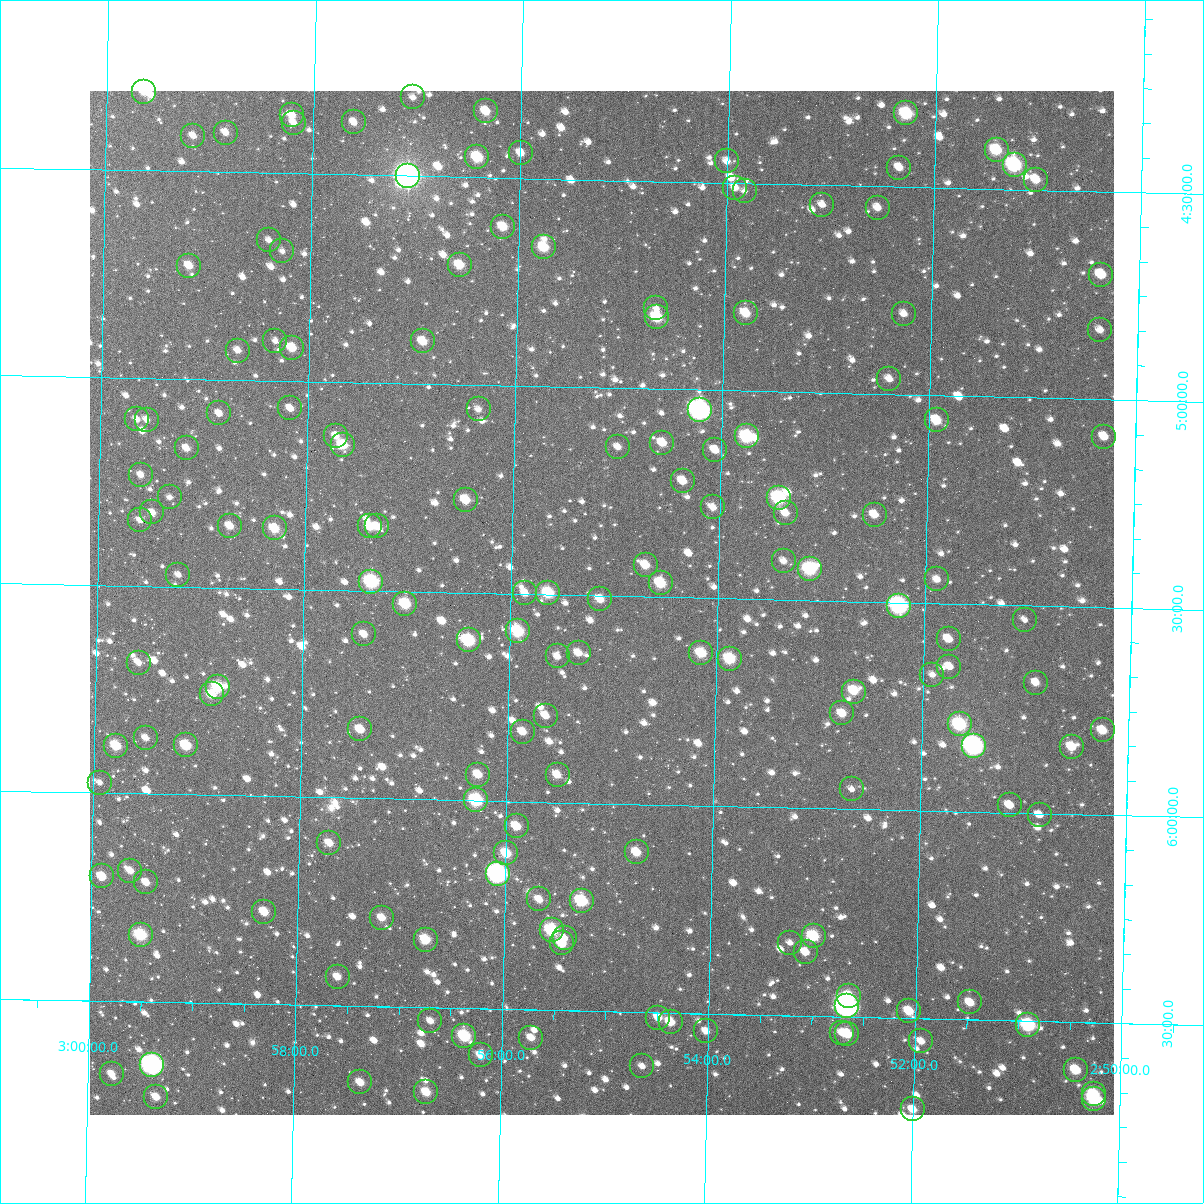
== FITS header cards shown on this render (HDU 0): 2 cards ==
NAXIS1  =                 1024
NAXIS2  =                 1024

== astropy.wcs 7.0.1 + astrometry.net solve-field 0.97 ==
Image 1024 x 1024 px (HDU 0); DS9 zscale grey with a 90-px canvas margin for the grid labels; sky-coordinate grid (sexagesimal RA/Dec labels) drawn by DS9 from the SOLVED WCS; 159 Tycho-2 reference stars matched to detected sources circled (green)
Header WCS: RA---TAN-SIP/DEC--TAN-SIP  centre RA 02:55:07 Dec +05:31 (43.78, +5.52 deg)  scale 8.66 arcsec/px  FOV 147.8' x 147.9'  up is +179 deg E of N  parity flipped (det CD > 0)
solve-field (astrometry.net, Tycho-2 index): VERIFIED the header's WCS against the Tycho-2 star catalogue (verified at 6 index scales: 13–159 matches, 0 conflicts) and refined it, rather than solving blind
Solved WCS: RA---TAN-SIP/DEC--TAN-SIP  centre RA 02:55:07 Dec +05:31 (43.78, +5.52 deg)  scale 8.66 arcsec/px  FOV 147.8' x 147.9'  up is +179 deg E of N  parity flipped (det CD > 0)
The solver's refit moves the header's centre by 0.62 arcsec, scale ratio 1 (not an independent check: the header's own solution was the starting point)
Tycho-2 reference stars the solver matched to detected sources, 159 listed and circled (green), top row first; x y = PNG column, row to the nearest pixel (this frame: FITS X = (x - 90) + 1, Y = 1024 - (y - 91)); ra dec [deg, ICRS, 3 dp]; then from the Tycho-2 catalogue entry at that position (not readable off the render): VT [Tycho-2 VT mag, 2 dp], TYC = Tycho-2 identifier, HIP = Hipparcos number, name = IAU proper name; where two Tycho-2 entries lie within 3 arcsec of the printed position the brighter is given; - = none
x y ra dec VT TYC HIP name
144 92 44.911 +4.311 10.93 51-951-1 - -
413 97 44.261 +4.311 11.54 51-220-1 - -
486 111 44.084 +4.341 10.70 51-634-1 - -
906 113 43.070 +4.323 9.56 51-415-1 - -
292 115 44.553 +4.359 11.06 51-650-1 - -
354 122 44.402 +4.374 11.54 51-556-1 - -
294 123 44.548 +4.378 11.59 51-764-1 - -
226 133 44.711 +4.405 11.67 51-337-1 - -
193 136 44.789 +4.414 11.56 51-558-1 - -
997 150 42.851 +4.406 9.96 51-530-1 - -
521 153 43.998 +4.440 11.65 51-930-1 - -
477 157 44.103 +4.452 9.65 51-883-1 - -
727 161 43.500 +4.448 11.66 51-746-1 13510 -
1015 165 42.806 +4.440 8.74 51-430-1 13306 -
899 168 43.084 +4.454 11.89 51-859-1 - -
408 176 44.269 +4.501 6.36 51-704-1 13756 -
1036 180 42.754 +4.476 11.04 51-943-1 - -
735 188 43.479 +4.512 11.63 51-471-1 - -
745 191 43.456 +4.519 12.11 51-775-1 - -
822 205 43.268 +4.547 11.60 51-694-1 - -
878 208 43.134 +4.551 11.38 51-323-1 - -
503 227 44.037 +4.618 10.79 51-793-1 - -
269 240 44.601 +4.661 12.09 51-355-1 - -
544 247 43.938 +4.664 10.01 51-666-1 - -
282 251 44.568 +4.687 12.92 51-783-1 - -
460 265 44.140 +4.712 10.42 51-423-1 - -
189 266 44.793 +4.727 11.18 51-695-1 - -
1101 275 42.591 +4.700 10.67 51-260-1 - -
656 308 43.663 +4.806 11.89 51-710-1 - -
746 313 43.447 +4.813 10.54 51-869-1 - -
904 314 43.065 +4.806 11.88 51-230-1 - -
657 317 43.661 +4.827 9.67 51-425-1 - -
1100 330 42.591 +4.834 11.25 51-286-1 - -
275 341 44.581 +4.904 12.52 51-283-1 - -
423 341 44.225 +4.897 10.93 51-271-1 - -
292 348 44.540 +4.919 10.72 51-213-1 - -
238 351 44.671 +4.929 11.52 51-197-1 - -
889 379 43.097 +4.963 11.59 51-233-1 - -
290 408 44.542 +5.065 11.41 54-276-1 - -
479 409 44.087 +5.058 11.83 54-909-1 - -
700 410 43.552 +5.048 7.63 54-1106-1 13526 -
219 413 44.713 +5.081 11.42 54-882-1 - -
137 419 44.912 +5.099 11.62 54-170-1 - -
147 420 44.888 +5.099 11.61 54-965-1 - -
937 420 42.980 +5.060 10.65 54-949-1 - -
336 436 44.430 +5.129 11.55 54-697-1 - -
747 436 43.437 +5.109 9.23 54-318-1 13494 -
1104 437 42.575 +5.090 10.93 54-70-1 - -
662 443 43.642 +5.129 10.79 54-930-1 - -
343 445 44.413 +5.150 10.44 54-1039-1 - -
618 447 43.749 +5.142 11.70 54-1100-1 - -
187 448 44.790 +5.167 11.74 54-829-1 - -
715 450 43.513 +5.143 11.00 54-498-1 - -
141 475 44.899 +5.232 11.51 54-1082-1 - -
683 481 43.590 +5.220 11.02 54-928-1 - -
170 497 44.828 +5.285 11.65 54-1036-1 - -
779 498 43.356 +5.255 8.97 54-1113-1 - -
466 500 44.114 +5.276 10.46 54-460-1 - -
713 507 43.516 +5.282 11.51 54-106-1 - -
152 512 44.870 +5.322 11.23 54-687-1 - -
786 513 43.340 +5.291 11.26 54-1067-1 - -
875 515 43.125 +5.290 11.18 54-1040-1 - -
140 520 44.899 +5.342 11.48 54-218-1 - -
230 526 44.682 +5.351 10.93 54-676-1 - -
370 526 44.344 +5.346 10.95 54-1061-1 - -
377 526 44.327 +5.345 11.05 54-883-1 - -
275 528 44.574 +5.355 10.43 54-970-1 - -
784 561 43.342 +5.407 12.28 54-294-1 - -
646 565 43.676 +5.424 10.91 54-1016-1 - -
810 569 43.279 +5.425 9.13 54-108-1 - -
178 575 44.804 +5.472 11.87 54-444-1 - -
937 579 42.971 +5.443 11.51 54-118-1 - -
371 582 44.338 +5.478 8.94 54-997-1 - -
661 583 43.638 +5.467 9.89 54-934-1 - -
525 593 43.965 +5.498 11.30 54-483-1 - -
548 593 43.909 +5.496 9.73 54-833-1 13641 -
600 599 43.784 +5.509 10.99 54-905-1 - -
405 604 44.254 +5.530 9.84 54-146-1 - -
899 606 43.061 +5.508 8.11 54-631-1 - -
1025 620 42.756 +5.536 11.67 54-978-1 - -
518 631 43.981 +5.590 9.44 54-1009-1 - -
364 634 44.353 +5.605 11.39 54-512-1 - -
949 639 42.939 +5.586 11.30 54-991-1 - -
469 640 44.099 +5.615 9.20 54-937-1 - -
579 653 43.833 +5.639 11.25 54-470-1 - -
701 653 43.537 +5.634 10.14 54-581-1 - -
558 656 43.884 +5.649 11.81 54-463-1 - -
730 659 43.467 +5.645 9.74 54-523-1 - -
139 663 44.896 +5.686 12.26 54-842-1 13940 -
949 667 42.936 +5.652 11.75 54-238-1 - -
932 675 42.977 +5.673 12.18 54-683-1 - -
1036 683 42.726 +5.685 11.55 54-56-1 - -
218 687 44.703 +5.740 9.73 54-639-1 - -
854 692 43.166 +5.717 10.56 54-310-1 13410 -
212 694 44.718 +5.757 10.51 54-630-1 - -
842 713 43.192 +5.770 10.96 54-480-1 - -
546 716 43.909 +5.792 11.13 54-714-1 - -
960 724 42.908 +5.790 9.28 54-760-1 - -
360 729 44.357 +5.834 11.13 54-673-1 - -
1103 730 42.562 +5.797 10.58 54-847-1 - -
523 732 43.964 +5.831 11.02 54-637-1 - -
146 738 44.875 +5.865 11.57 54-826-1 - -
186 745 44.777 +5.881 9.92 54-734-1 - -
116 746 44.947 +5.886 10.06 54-288-1 - -
974 746 42.872 +5.842 7.88 54-884-1 - -
1072 747 42.636 +5.838 10.90 54-744-1 - -
478 775 44.070 +5.937 11.00 54-400-1 - -
558 775 43.877 +5.934 11.08 54-306-1 - -
100 783 44.985 +5.975 12.10 54-567-1 - -
852 789 43.165 +5.952 12.19 54-901-1 - -
476 800 44.073 +5.999 9.06 54-917-1 13687 -
1010 805 42.783 +5.982 11.22 54-522-1 - -
1040 815 42.710 +6.003 11.50 54-524-1 - -
517 826 43.974 +6.060 10.61 54-805-1 - -
329 843 44.426 +6.109 11.00 54-989-1 - -
637 852 43.682 +6.116 10.86 54-356-1 - -
506 853 43.998 +6.125 10.46 54-804-1 - -
130 871 44.906 +6.185 11.20 54-967-1 - -
498 874 44.017 +6.175 7.40 54-954-1 13671 -
102 876 44.974 +6.200 11.34 54-794-1 - -
146 882 44.867 +6.213 10.97 54-476-1 - -
539 899 43.915 +6.234 11.37 54-1028-1 - -
582 901 43.813 +6.236 9.41 54-8-1 - -
264 912 44.580 +6.278 10.74 54-891-1 - -
382 918 44.295 +6.286 11.15 54-767-1 - -
552 930 43.884 +6.307 9.16 54-136-1 13632 -
141 935 44.878 +6.340 9.40 54-859-1 13932 -
814 936 43.249 +6.308 9.66 54-1027-1 - -
565 938 43.851 +6.326 11.75 54-814-1 - -
426 940 44.188 +6.337 10.03 54-266-1 - -
562 943 43.858 +6.339 10.31 54-682-1 - -
790 943 43.306 +6.325 11.97 54-437-1 - -
806 952 43.268 +6.347 11.36 54-642-1 - -
338 977 44.400 +6.431 11.52 54-598-1 - -
849 996 43.161 +6.450 10.78 54-28-1 - -
970 1002 42.867 +6.459 11.18 54-428-1 - -
847 1006 43.165 +6.475 7.81 54-12-1 13408 -
909 1011 43.014 +6.483 10.48 54-22-1 - -
658 1018 43.621 +6.512 10.84 54-708-1 - -
430 1021 44.173 +6.532 11.66 54-396-1 - -
671 1022 43.591 +6.522 10.47 54-763-1 - -
1028 1025 42.725 +6.510 9.01 54-1029-1 - -
706 1031 43.504 +6.543 11.54 54-132-1 - -
842 1033 43.175 +6.539 12.06 54-168-1 - -
847 1034 43.163 +6.541 10.39 54-32-1 - -
464 1036 44.090 +6.566 9.40 54-651-1 - -
531 1038 43.928 +6.568 10.94 54-952-1 - -
921 1041 42.983 +6.555 11.66 54-36-1 - -
481 1055 44.049 +6.612 11.34 54-885-1 - -
152 1065 44.844 +6.652 7.90 54-174-1 13923 -
642 1066 43.657 +6.630 12.14 54-62-1 - -
1076 1070 42.608 +6.615 10.41 54-435-1 - -
112 1074 44.941 +6.675 11.23 54-495-1 - -
360 1082 44.339 +6.683 10.79 54-1008-1 - -
426 1092 44.179 +6.704 10.54 54-838-1 - -
1094 1094 42.562 +6.671 10.38 54-810-1 - -
156 1097 44.833 +6.729 11.15 54-504-1 - -
1094 1099 42.561 +6.684 9.93 54-946-2 - -
913 1109 43.000 +6.719 11.36 54-34-1 - -